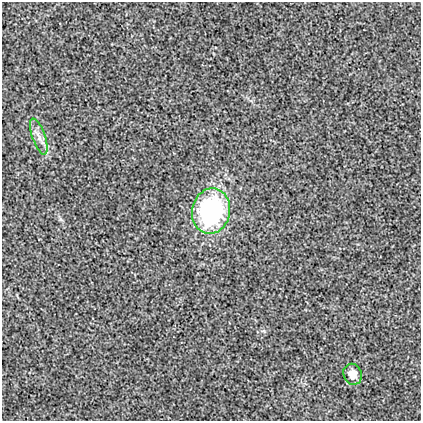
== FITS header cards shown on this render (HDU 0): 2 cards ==
NAXIS1  =                  419
NAXIS2  =                  419

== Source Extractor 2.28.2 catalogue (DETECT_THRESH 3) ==
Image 419 x 419 px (HDU 0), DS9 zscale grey, 1 PNG px = 1 image px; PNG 423 x 423 px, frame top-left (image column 1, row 419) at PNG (2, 2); each listed source drawn as its Kron ellipse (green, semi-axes under 4 px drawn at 4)
Background 8.42e-04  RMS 0.019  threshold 0.0558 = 3 sigma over >= 5 px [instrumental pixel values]
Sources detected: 3; all 3 listed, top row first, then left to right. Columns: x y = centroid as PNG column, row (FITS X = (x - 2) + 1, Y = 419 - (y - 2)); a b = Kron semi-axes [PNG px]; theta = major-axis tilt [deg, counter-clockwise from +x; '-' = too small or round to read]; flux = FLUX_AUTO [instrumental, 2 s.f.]
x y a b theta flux
39 137 19 6 -71 9
211 211 23 19 79 200
353 374 11 9 -66 13